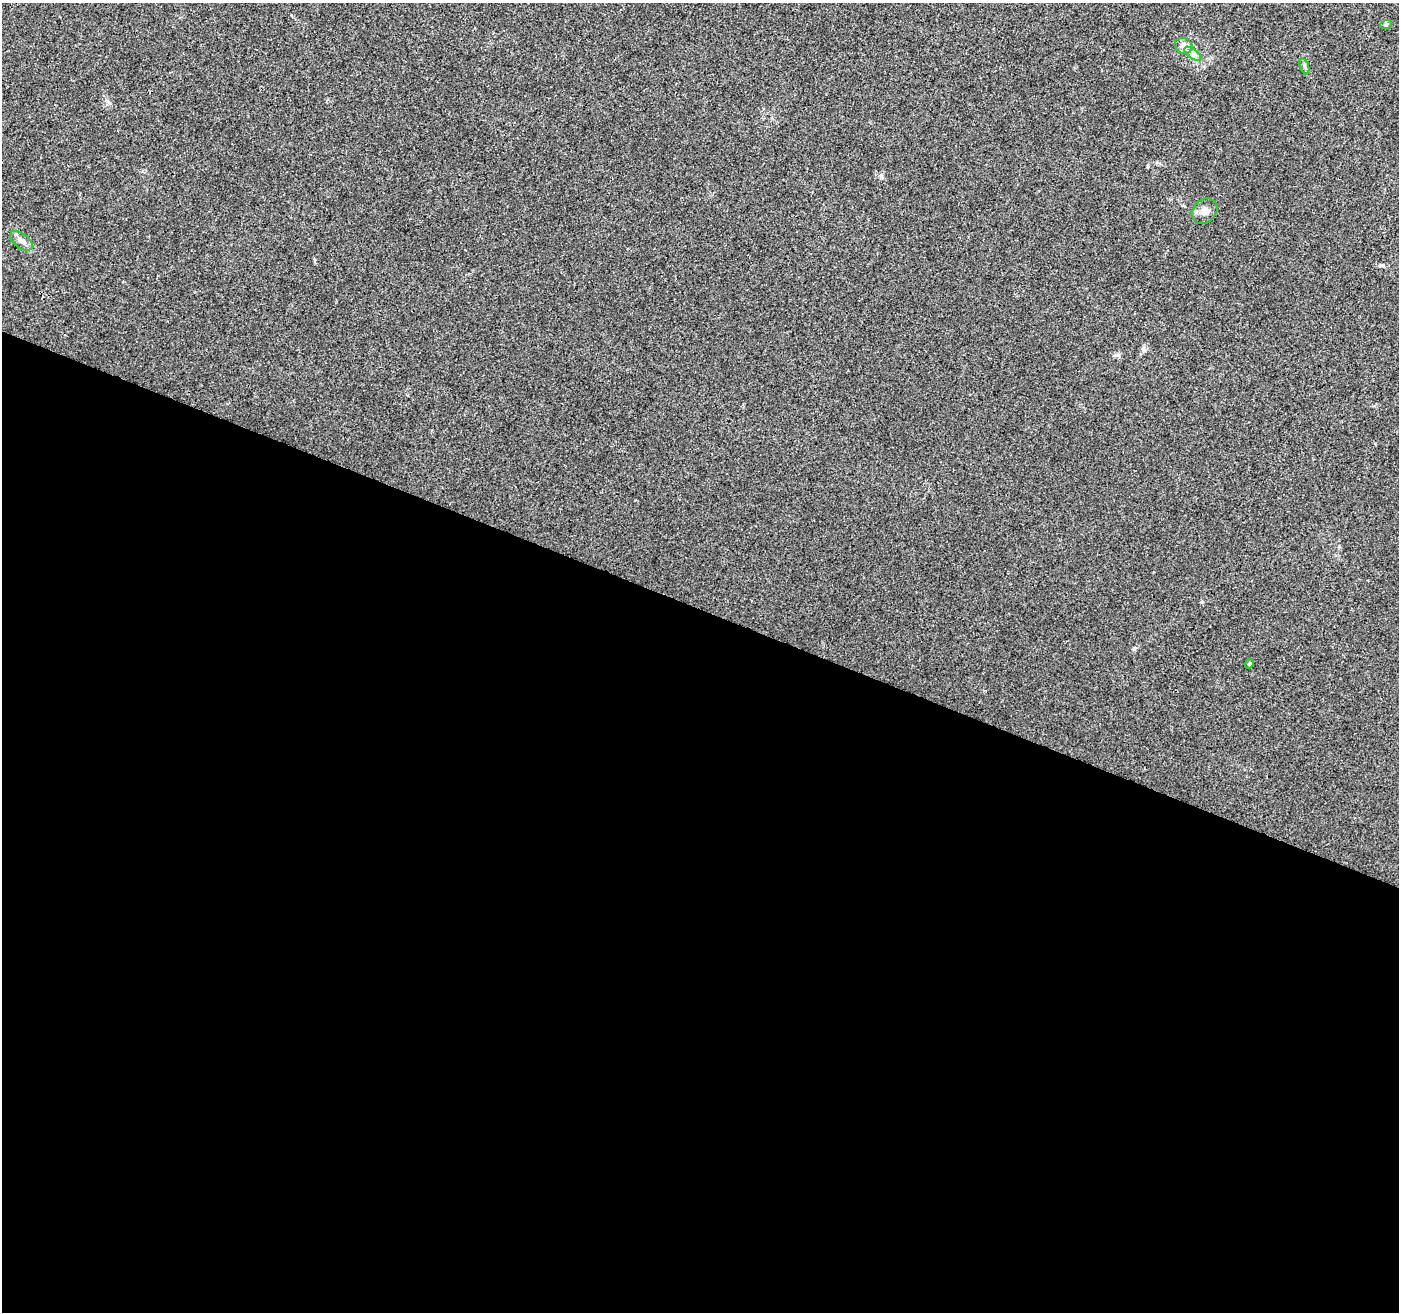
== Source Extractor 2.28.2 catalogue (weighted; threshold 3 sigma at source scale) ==
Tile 14 of 4 x 4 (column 2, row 4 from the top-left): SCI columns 1398-2794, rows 208-1517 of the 5596 x 5722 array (HDU 1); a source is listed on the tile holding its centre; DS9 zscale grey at full resolution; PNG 1401 x 1314 px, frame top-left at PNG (2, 3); each listed source drawn as its Kron ellipse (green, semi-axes under 4 px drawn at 4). Shown black and unused: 54% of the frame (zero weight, under 3 of 4 exposures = <1% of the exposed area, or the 3 px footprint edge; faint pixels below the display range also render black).
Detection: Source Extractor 2.28.2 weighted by HDU 2 'WHT'; one run over the whole footprint, this tile lists its part. Background 0.00725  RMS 0.0029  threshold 0.0129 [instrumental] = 3 sigma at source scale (4.5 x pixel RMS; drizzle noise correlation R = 1.50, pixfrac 1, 0.0396/0.0396 arcsec/px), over >= 5 px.
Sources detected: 7; all 7 listed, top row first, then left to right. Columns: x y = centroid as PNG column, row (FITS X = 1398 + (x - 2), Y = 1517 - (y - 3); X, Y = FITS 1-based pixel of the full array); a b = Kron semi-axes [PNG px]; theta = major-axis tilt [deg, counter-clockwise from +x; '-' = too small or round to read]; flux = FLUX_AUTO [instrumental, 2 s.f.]
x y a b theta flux
1386 25 6 4 20 0.37
1183 46 9 7 -25 2.1
1193 54 10 5 -36 1.1
1304 66 8 3 -71 0.46
1205 211 14 11 43 2
21 241 13 7 -38 1.6
1249 664 5 4 - 0.32